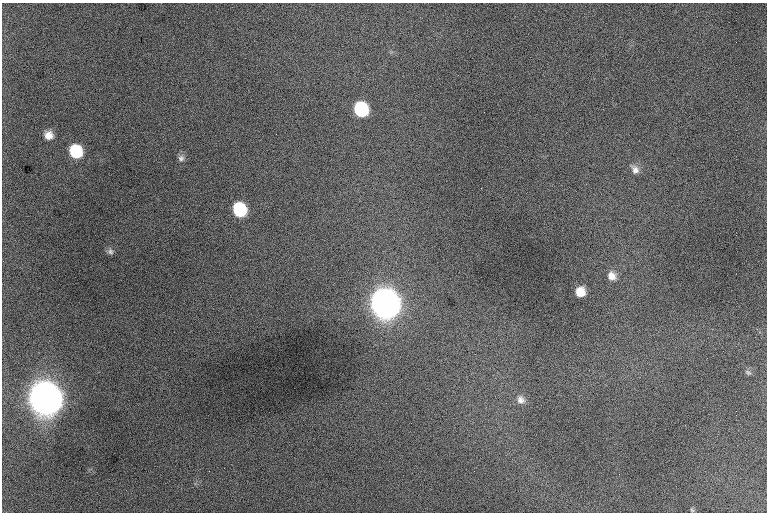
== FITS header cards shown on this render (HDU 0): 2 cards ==
NAXIS1  =                 1530 /
NAXIS2  =                 1020 /

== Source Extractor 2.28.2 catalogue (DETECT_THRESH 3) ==
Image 1530 x 1020 px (HDU 0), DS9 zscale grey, zoomed out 1/2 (1 PNG px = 2 x 2 image px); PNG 769 x 514 px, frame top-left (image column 2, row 1019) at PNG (2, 3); no overlay
Background 633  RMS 18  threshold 53.1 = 3 sigma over >= 5 px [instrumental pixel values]
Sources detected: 15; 1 cannot appear on this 1/2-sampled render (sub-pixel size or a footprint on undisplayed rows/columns) and is not listed; the other 14 listed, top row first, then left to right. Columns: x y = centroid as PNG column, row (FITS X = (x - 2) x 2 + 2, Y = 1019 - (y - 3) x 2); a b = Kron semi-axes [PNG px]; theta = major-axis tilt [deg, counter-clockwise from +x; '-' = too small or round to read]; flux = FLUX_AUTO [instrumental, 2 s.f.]
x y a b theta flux
361 109 10 10 - 3.6e+05
48 135 9 9 - 4.2e+04
76 152 11 10 - 2.0e+05
181 158 9 8 - 1.9e+04
635 169 12 9 -50 2.8e+04
240 210 10 9 - 3.0e+05
110 252 9 7 -38 1.5e+04
612 276 10 9 - 4.1e+04
580 292 8 8 - 7.6e+04
385 303 13 12 - 1.1e+07
748 372 9 6 -53 1.2e+04
46 398 14 12 -53 1.7e+07
521 400 11 10 - 3.0e+04
692 510 6 5 - 7.5e+03
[1 sub-pixel or undisplayed-footprint detection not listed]